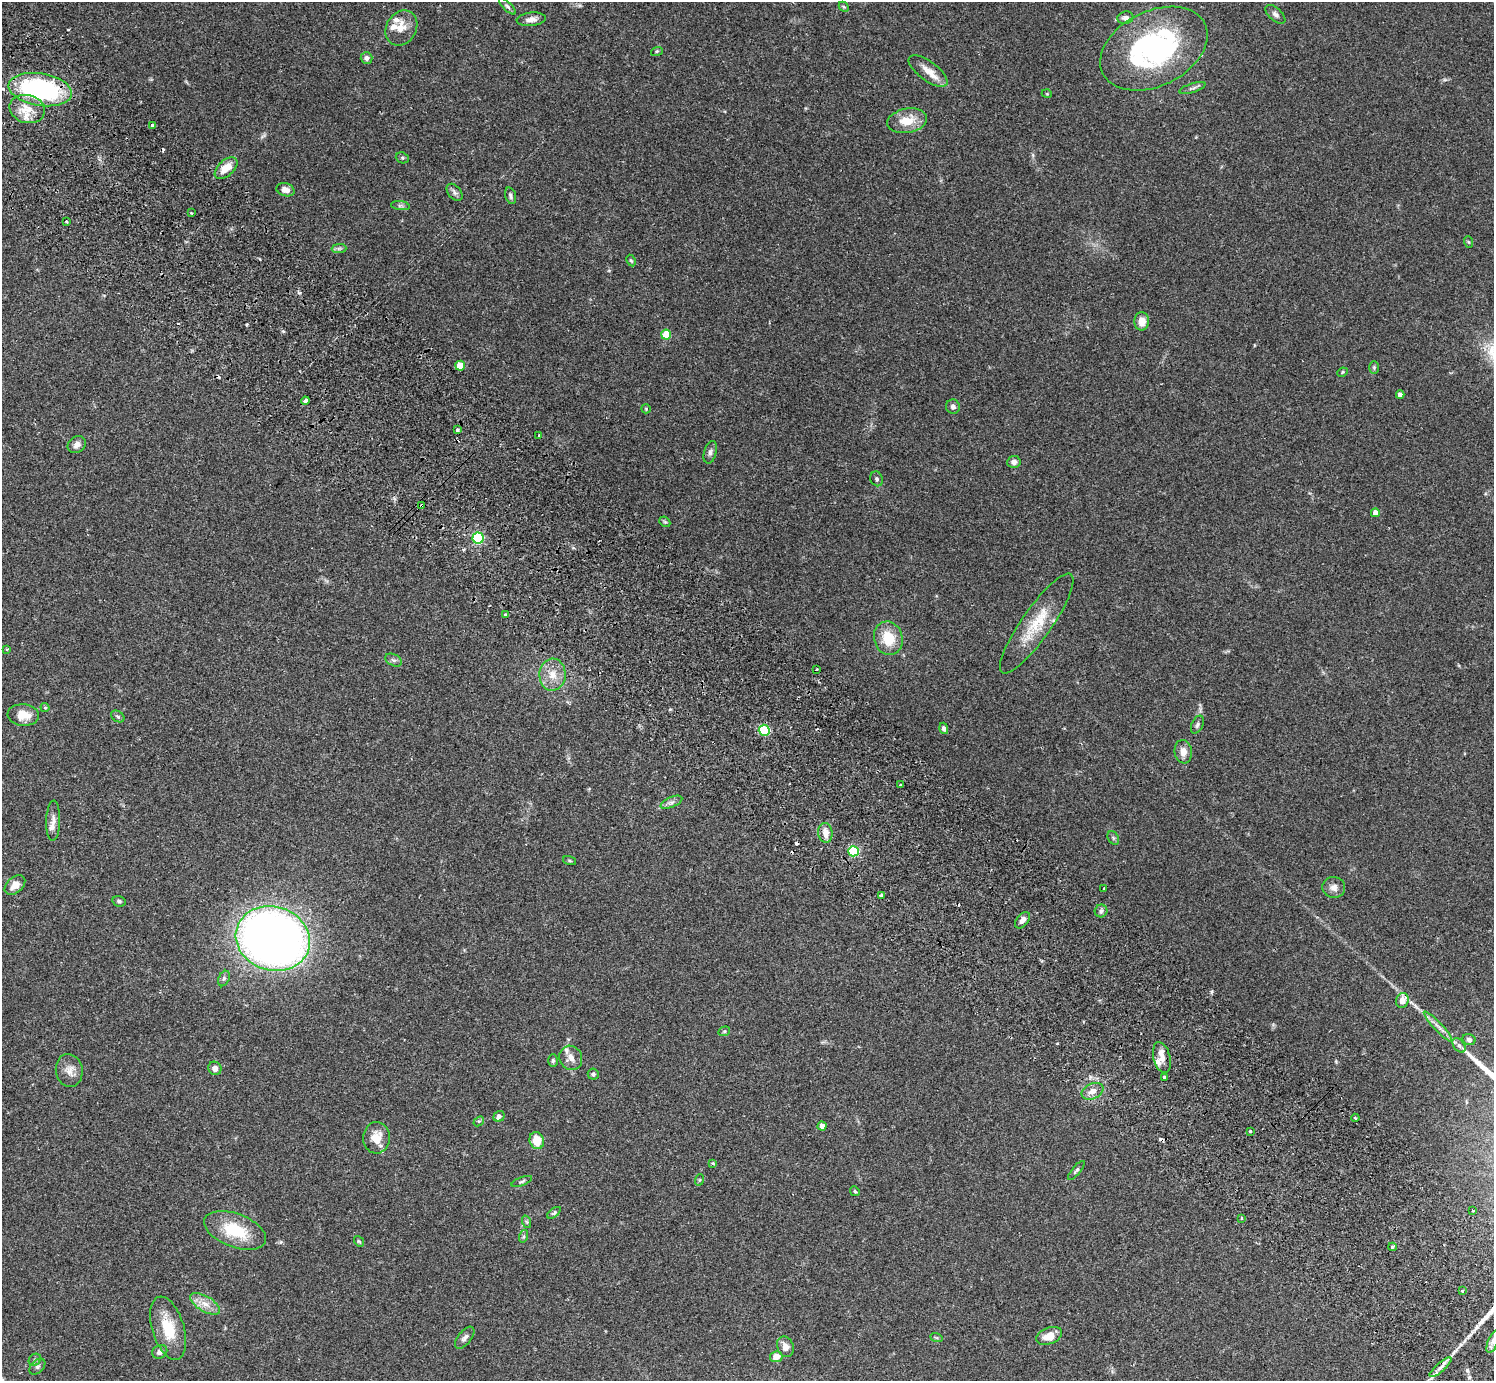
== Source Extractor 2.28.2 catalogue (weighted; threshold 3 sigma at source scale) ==
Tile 11 of 4 x 4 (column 3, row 3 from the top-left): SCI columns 3032-4523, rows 1726-3104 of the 6059 x 6069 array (HDU 1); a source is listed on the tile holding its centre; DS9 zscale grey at full resolution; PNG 1496 x 1383 px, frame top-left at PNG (2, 2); each listed source drawn as its Kron ellipse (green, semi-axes under 4 px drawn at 4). Shown black and unused: <1% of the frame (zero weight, under 2 of 3 exposures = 3% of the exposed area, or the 3 px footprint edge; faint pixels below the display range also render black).
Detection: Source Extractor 2.28.2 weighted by HDU 2 'WHT'; one run over the whole footprint, this tile lists its part. Background 0.108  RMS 0.0064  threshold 0.0289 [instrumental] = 3 sigma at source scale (4.5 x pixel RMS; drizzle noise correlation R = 1.50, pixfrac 1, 0.05/0.05 arcsec/px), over >= 5 px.
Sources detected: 138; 8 cosmic-ray / hot-pixel residue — neither listed nor drawn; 8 inside a brighter listed object's ellipse — not listed separately; the other 122 listed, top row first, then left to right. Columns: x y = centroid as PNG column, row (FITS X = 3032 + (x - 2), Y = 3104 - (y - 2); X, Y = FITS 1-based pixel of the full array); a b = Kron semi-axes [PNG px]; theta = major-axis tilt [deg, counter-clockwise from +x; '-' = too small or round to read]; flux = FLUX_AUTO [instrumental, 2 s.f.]
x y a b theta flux
507 6 11 4 -45 1.4
844 7 6 4 -44 0.77
1275 14 12 6 -42 2.3
1125 18 8 6 8 2.8
531 19 15 6 6 3.3
401 28 18 15 58 8
1154 49 57 37 26 120
657 51 6 4 19 0.92
367 58 6 5 - 2.3
928 71 23 9 -37 7.6
1192 88 13 4 18 1.8
40 90 32 16 -9 95
1047 94 5 3 - 0.5
27 109 18 14 -14 11
907 121 20 12 10 12
153 125 3 3 - 2.9
402 158 7 5 -20 1
226 168 13 8 41 9
285 190 9 6 -17 4.3
455 192 10 6 -49 1.9
510 196 8 5 -73 1.5
400 206 9 4 -8 1.5
191 213 3 3 - 0.48
66 222 3 3 - 1.1
1469 242 6 4 -69 0.72
339 249 7 4 1 1.3
631 260 6 4 -61 0.84
1142 321 9 7 87 6.8
666 335 5 5 - 18
460 366 5 5 - 11
1374 368 6 5 - 0.95
1342 372 5 4 - 0.72
1400 395 4 4 - 3.2
305 401 4 3 - 3.3
953 407 7 7 - 1.9
646 409 5 4 - 0.67
457 430 4 3 - 2.1
539 435 3 3 - 5.6
77 445 10 8 34 3.4
710 452 11 6 74 2.2
1014 462 6 6 - 2.4
877 479 7 6 - 1.4
422 505 4 3 - 1.5
1375 513 4 4 - 4.5
665 522 6 4 -42 0.88
478 538 5 5 - 72
506 615 4 3 - 2.7
1037 624 60 15 55 23
888 638 17 14 -72 16
7 649 3 2 - 0.65
394 660 9 5 -26 1.7
816 669 3 2 - 0.93
552 675 16 13 87 8.7
45 708 4 4 - 0.95
23 715 16 11 -5 8.5
118 716 7 5 -33 1.1
1197 725 9 5 64 1.6
944 728 6 4 -75 1.6
764 730 5 5 - 48
1183 752 12 8 -82 4.9
900 785 3 2 - 0.78
671 802 11 5 23 2.3
53 821 20 7 89 4.2
825 833 10 7 -84 5.9
1113 838 7 5 -60 1.3
853 851 5 5 - 57
570 861 7 3 -19 0.74
15 885 12 8 42 4.8
1334 887 11 10 - 3.9
1104 888 3 3 - 0.81
882 896 4 3 - 3
119 901 7 5 -13 1.2
1101 911 6 6 - 1.6
1022 920 9 6 50 3.1
273 939 37 31 -18 520
224 978 8 5 63 1.5
1402 1000 7 6 - 7.2
1438 1026 20 3 -47 3.5
724 1031 6 4 20 0.84
1469 1040 6 5 - 1.9
1459 1045 8 5 -53 1.6
571 1058 12 11 - 4.9
1162 1058 16 8 -76 5.3
553 1061 6 5 - 1.1
215 1068 7 6 - 3.1
69 1070 16 13 -81 5.8
593 1074 5 5 - 1.4
1164 1077 3 3 - 1.7
1092 1091 11 7 23 4.7
499 1116 6 5 - 2.2
1355 1118 4 3 - 2
479 1121 6 4 41 0.79
822 1126 4 4 - 5.6
1250 1131 3 3 - 2.9
376 1138 15 13 88 9.6
537 1141 9 7 -74 11
713 1163 4 4 - 0.93
1076 1170 12 4 50 1.4
699 1180 6 4 71 0.73
522 1181 11 4 21 1.2
855 1191 5 4 - 0.81
1473 1210 3 3 - 1.2
554 1213 8 4 38 1
1242 1218 3 3 - 0.73
527 1222 6 4 -71 1
235 1230 32 16 -21 26
524 1236 6 4 72 0.96
359 1241 6 4 -52 0.74
1392 1247 4 3 - 1.1
1462 1291 3 3 - 1.2
205 1304 17 7 -31 6.4
168 1328 33 16 -73 20
1049 1336 13 8 21 8.2
936 1337 6 4 -20 0.83
465 1338 13 6 51 2.4
1493 1341 12 5 67 3
785 1347 10 8 -68 4.7
160 1352 8 6 31 3.2
776 1357 6 5 - 5.8
35 1360 7 5 45 1.4
37 1367 9 6 45 1.7
1440 1367 14 4 41 3.1
Overlapping masked pixels (flux is a lower limit): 3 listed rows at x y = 40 90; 422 505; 1440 1367
Isophote crosses this tile's border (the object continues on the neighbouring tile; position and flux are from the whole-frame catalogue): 1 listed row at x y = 1493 1341